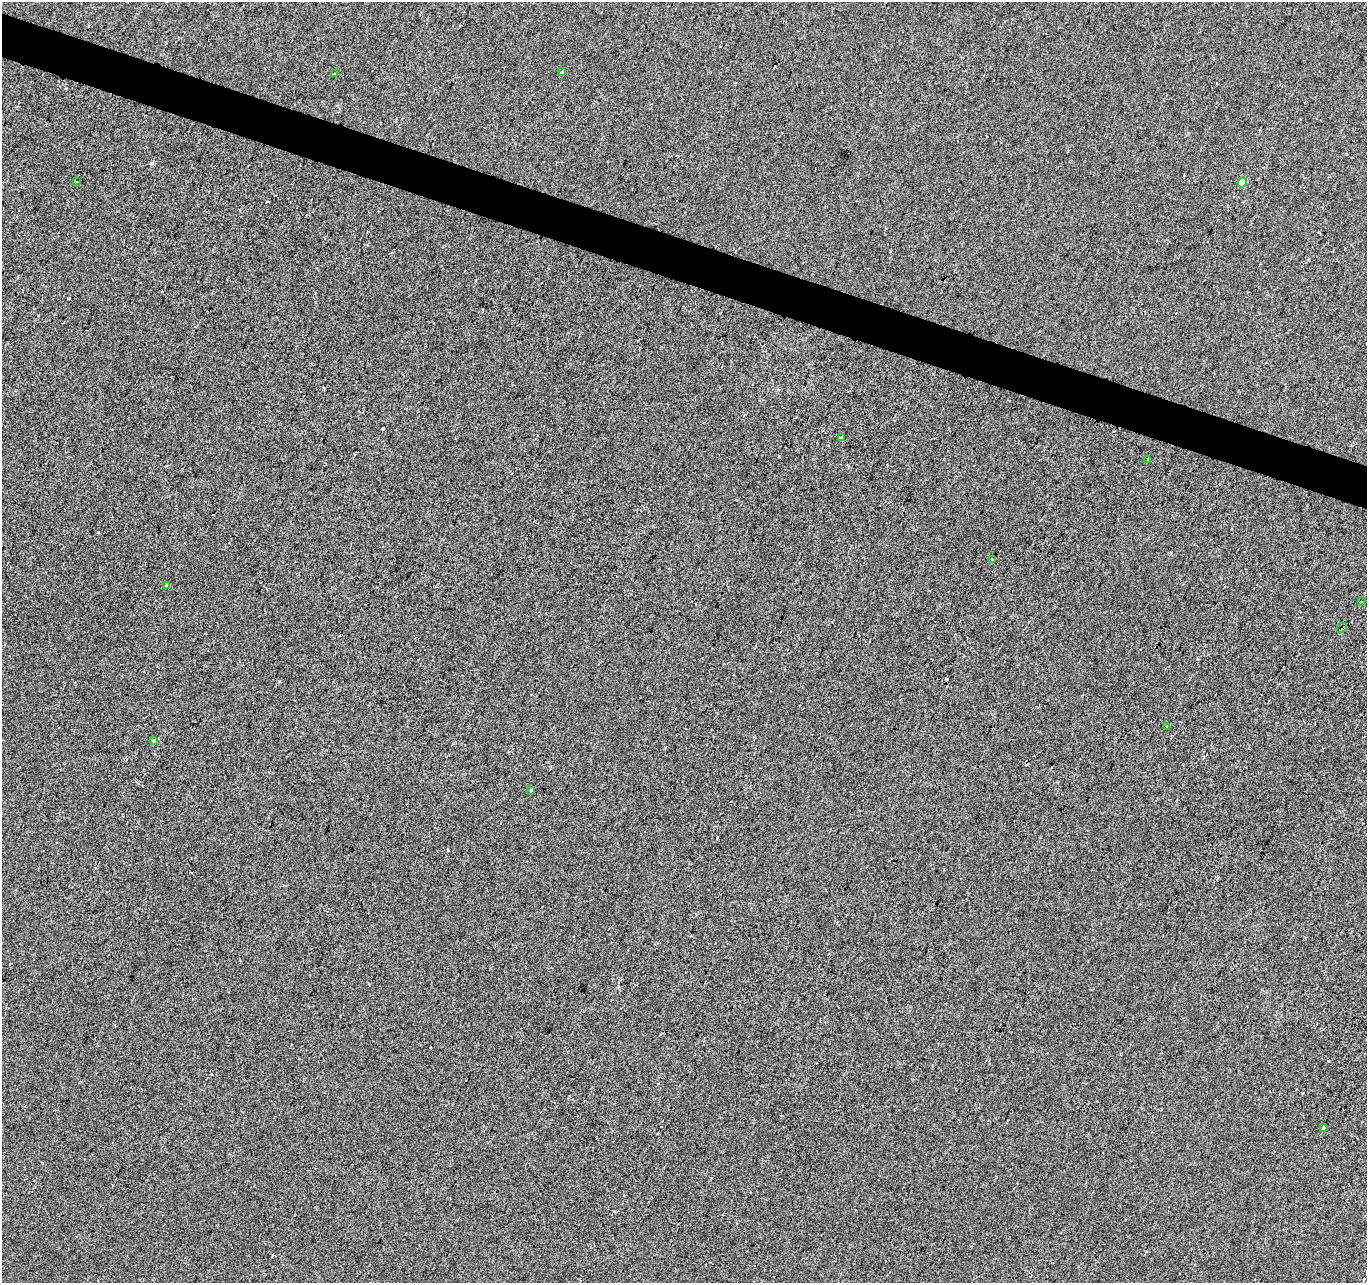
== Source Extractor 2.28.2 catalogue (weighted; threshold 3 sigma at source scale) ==
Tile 11 of 4 x 4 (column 3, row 3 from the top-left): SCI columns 2740-4104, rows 1559-2839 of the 5470 x 5615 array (HDU 1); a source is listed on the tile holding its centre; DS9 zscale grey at full resolution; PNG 1369 x 1285 px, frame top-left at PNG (2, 2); each listed source drawn as its Kron ellipse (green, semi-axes under 4 px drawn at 4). Shown black and unused: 3% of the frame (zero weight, under 2 of 3 exposures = <1% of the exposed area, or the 3 px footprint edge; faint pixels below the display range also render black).
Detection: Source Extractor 2.28.2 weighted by HDU 2 'WHT'; one run over the whole footprint, this tile lists its part. Background 1.71e-04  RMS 0.0042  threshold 0.0189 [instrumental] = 3 sigma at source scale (4.5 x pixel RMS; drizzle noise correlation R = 1.50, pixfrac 1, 0.0396/0.0396 arcsec/px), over >= 5 px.
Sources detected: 18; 4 cosmic-ray / hot-pixel residue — neither listed nor drawn; the other 14 listed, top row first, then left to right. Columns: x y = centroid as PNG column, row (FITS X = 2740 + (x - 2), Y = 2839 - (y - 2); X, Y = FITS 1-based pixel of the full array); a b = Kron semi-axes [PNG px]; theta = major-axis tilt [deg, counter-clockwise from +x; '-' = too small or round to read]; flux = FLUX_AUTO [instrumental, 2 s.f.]
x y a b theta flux
562 72 3 3 - 0.54
335 74 4 3 - 5
76 181 3 2 - 0.4
1242 183 4 4 - 6.3
841 437 3 3 - 2.1
1148 460 3 3 - 3.7
992 559 3 3 - 0.46
166 586 4 3 - 1.2
1362 602 3 2 - 0.6
1342 628 5 3 - 12
1167 726 3 3 - 0.86
153 741 3 3 - 1.8
531 791 3 3 - 0.47
1323 1128 3 2 - 0.79
Overlapping masked pixels (flux is a lower limit): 1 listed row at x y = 1342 628
Unlisted compact peaks at least as high as the median listed source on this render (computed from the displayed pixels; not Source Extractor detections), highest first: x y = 152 163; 279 681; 383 428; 779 456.